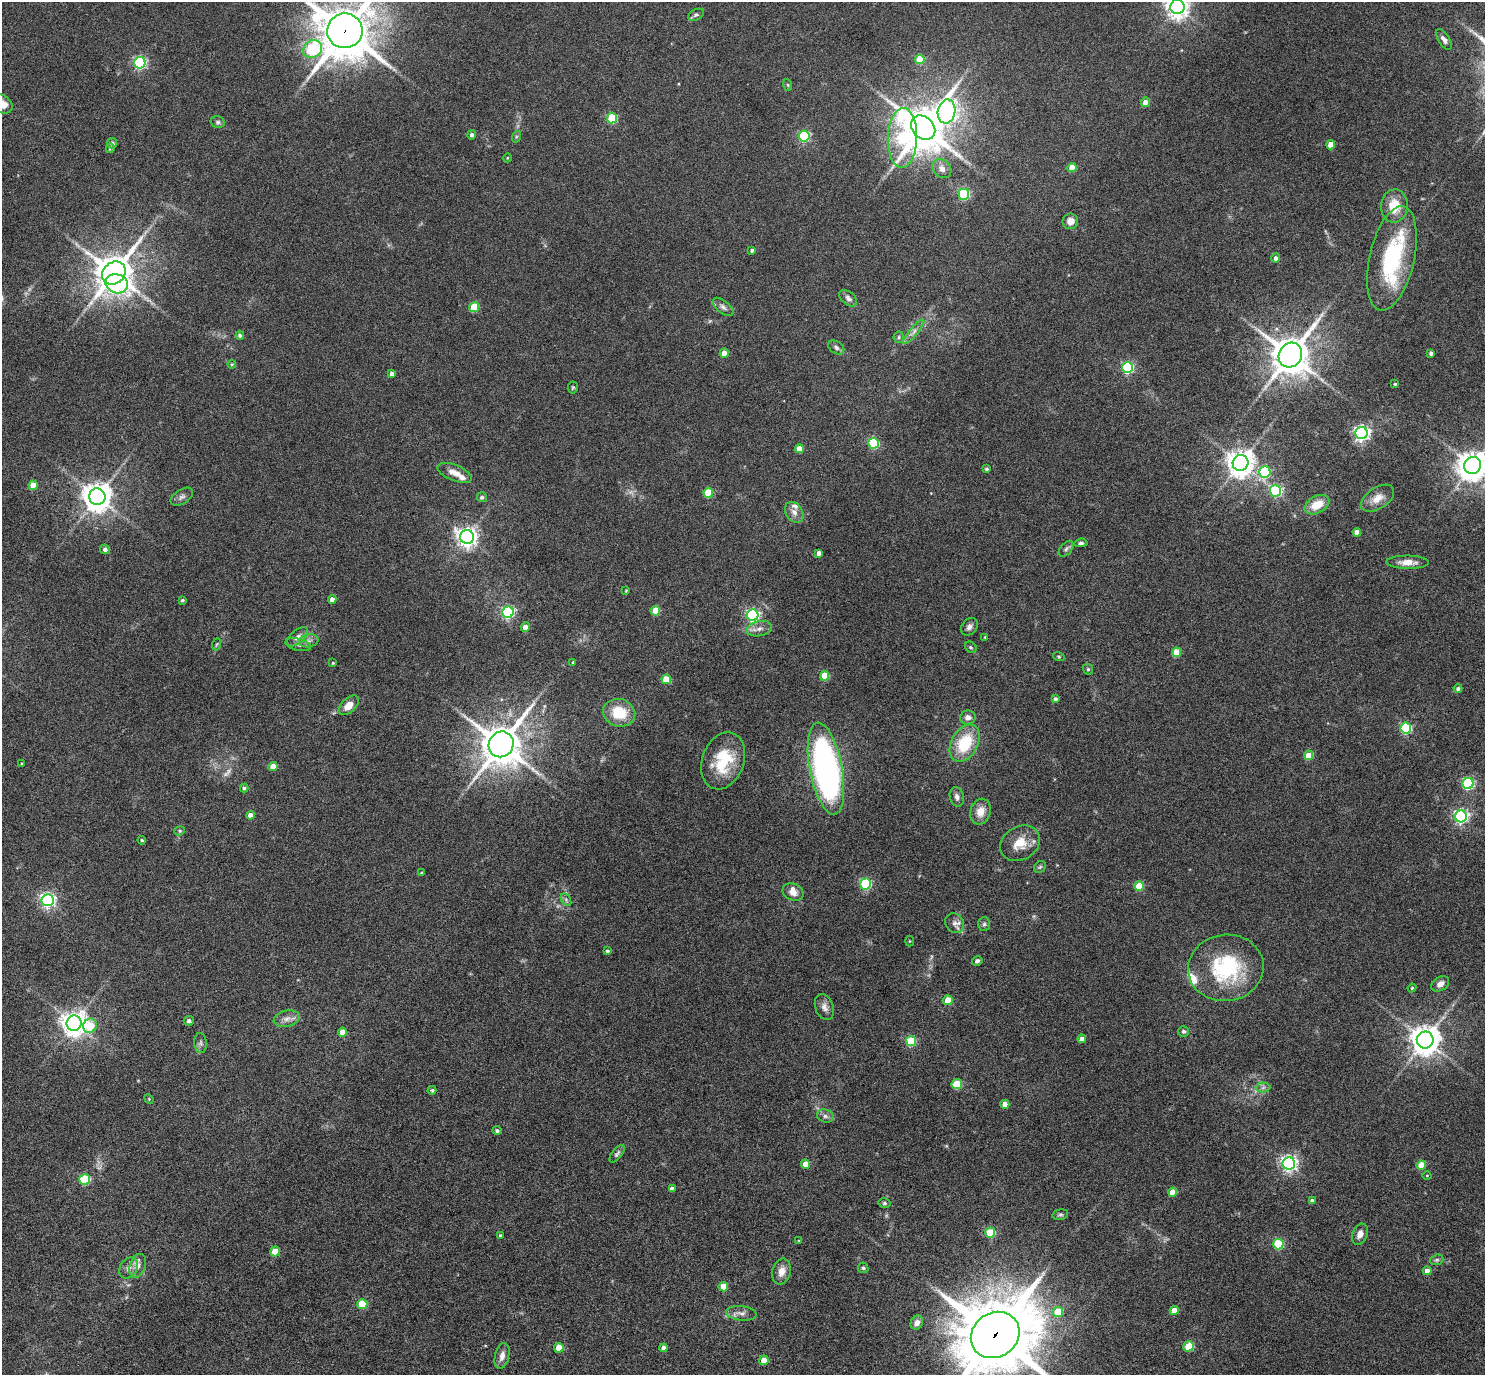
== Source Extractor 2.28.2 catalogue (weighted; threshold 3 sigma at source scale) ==
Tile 7 of 4 x 4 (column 3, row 2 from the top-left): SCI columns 2972-4454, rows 3043-4415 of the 5940 x 5944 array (HDU 1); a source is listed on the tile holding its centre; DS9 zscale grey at full resolution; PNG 1487 x 1377 px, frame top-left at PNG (2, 2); each listed source drawn as its Kron ellipse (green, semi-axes under 4 px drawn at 4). Shown black and unused: <1% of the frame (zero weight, under 5 of 9 exposures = <1% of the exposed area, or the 3 px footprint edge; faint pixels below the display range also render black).
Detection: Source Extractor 2.28.2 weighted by HDU 2 'WHT'; one run over the whole footprint, this tile lists its part. Background 0.0429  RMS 0.0039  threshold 0.016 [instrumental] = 3 sigma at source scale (4.09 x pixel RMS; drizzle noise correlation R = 1.36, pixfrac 0.8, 0.05/0.05 arcsec/px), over >= 5 px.
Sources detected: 192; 2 too faint to see at this stretch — neither listed nor drawn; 6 inside a brighter listed object's ellipse — not listed separately; the other 184 listed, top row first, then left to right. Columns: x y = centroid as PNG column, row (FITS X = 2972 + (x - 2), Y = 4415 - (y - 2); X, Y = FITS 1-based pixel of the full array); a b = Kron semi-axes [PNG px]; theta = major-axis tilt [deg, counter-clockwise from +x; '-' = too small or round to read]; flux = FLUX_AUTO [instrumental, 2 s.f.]
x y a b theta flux
1177 7 7 7 - 270
696 15 8 5 28 0.84
345 31 18 17 - 1900
1444 39 12 5 -58 1.6
313 49 10 8 34 23
920 59 5 4 - 12
140 63 6 5 - 62
788 85 6 4 -71 0.38
1145 102 5 4 - 2.7
2 104 11 8 -39 4.4
947 111 12 9 80 160
612 118 5 5 - 24
218 122 7 5 -15 0.84
923 128 13 10 -44 1300
472 135 4 4 - 1.1
804 136 5 5 - 40
516 137 6 4 72 0.47
902 138 30 14 88 34
112 143 5 5 - 0.98
1331 145 4 4 - 5.3
110 148 5 4 - 0.68
507 158 4 3 - 0.28
1072 167 4 4 - 5.6
942 169 10 8 -46 2.4
964 194 5 5 - 35
1394 206 16 13 86 8.2
1070 221 8 8 - 2.9
752 250 4 3 - 0.87
1276 258 4 4 - 1.4
1392 258 53 22 77 36
114 273 12 10 41 890
117 284 11 9 -18 58
848 298 10 6 -41 1.4
474 307 5 4 - 13
723 307 12 6 -40 1.5
914 332 16 4 50 1.6
240 335 4 3 - 0.81
899 337 5 5 - 0.59
836 347 9 6 -35 1.1
724 353 4 4 - 3.9
1431 353 4 3 - 0.84
1290 355 13 11 55 960
232 364 4 4 - 0.36
1128 367 5 5 - 43
392 374 4 4 - 2
1395 384 3 3 - 0.46
573 387 6 5 - 0.51
1361 433 6 6 - 120
874 443 5 5 - 29
799 449 4 4 - 5.7
1240 463 8 7 - 440
1473 465 9 8 - 530
987 469 3 3 - 0.6
1265 472 6 5 - 29
455 473 18 8 -22 3.6
33 485 4 4 - 7.3
1276 491 5 5 - 51
708 493 5 5 - 14
97 497 8 8 - 540
182 497 12 7 32 1.4
482 497 5 5 - 0.8
1377 498 18 10 33 4
1317 505 13 8 29 6.1
794 512 11 8 -56 2.3
1357 532 4 4 - 3.1
467 537 7 7 - 220
1081 543 7 4 6 0.78
105 549 5 5 - 1.2
1066 549 9 5 50 0.98
819 553 4 4 - 1.8
1408 562 21 6 -1 3.7
626 591 3 3 - 0.3
332 599 4 4 - 2
182 600 3 3 - 0.58
655 611 5 4 - 10
508 612 6 5 - 53
753 615 6 5 - 70
525 627 5 4 - 2.9
969 627 10 7 48 1.5
759 629 13 7 11 2.2
297 637 12 6 40 1.8
985 637 4 3 - 0.36
309 641 10 6 11 1.5
217 644 6 4 70 0.47
298 645 13 6 -14 1.2
971 647 6 5 - 0.63
1176 652 5 4 - 9.1
1059 657 6 4 -18 0.43
573 662 4 3 - 0.31
333 663 3 3 - 0.34
1088 669 6 5 - 0.49
825 676 5 4 - 12
666 679 5 4 - 10
1458 689 4 4 - 0.99
1055 699 4 4 - 0.96
349 705 12 7 44 4.2
619 713 16 13 -18 11
968 717 8 7 - 2.1
1406 728 5 5 - 37
965 743 20 13 61 16
501 744 13 12 - 1200
1309 755 4 4 - 8.6
723 761 29 21 70 16
22 764 3 3 - 0.5
273 767 4 4 - 5.1
826 769 47 16 -79 130
1468 783 5 5 - 44
244 788 4 4 - 0.72
957 797 10 7 -76 1.3
980 812 13 10 71 4.5
250 815 4 4 - 2.9
1461 816 6 6 - 93
180 831 5 4 - 0.5
142 840 4 4 - 0.55
1020 843 21 16 31 7
1040 867 6 5 - 0.63
422 873 4 3 - 0.41
865 884 5 5 - 43
1139 886 5 4 - 14
793 892 11 8 -23 2.6
48 900 6 6 - 100
566 900 7 4 -58 0.78
955 923 10 9 - 2
984 924 7 6 - 0.82
910 941 5 3 - 0.31
607 951 4 3 - 0.55
977 961 5 4 - 0.88
1226 968 38 33 8 31
1440 984 9 6 33 2.1
1412 988 4 3 - 0.4
948 1000 5 4 - 9.3
824 1007 13 9 -70 2.1
287 1019 13 8 14 2.4
189 1021 5 5 - 1.2
74 1023 7 7 - 380
90 1026 7 6 - 11
1184 1031 5 5 - 0.75
342 1032 4 4 - 3.6
1082 1039 4 4 - 2.1
1425 1040 8 8 - 550
911 1041 5 5 - 20
201 1043 10 6 -85 1
957 1084 5 5 - 15
1263 1088 7 5 2 0.85
432 1090 4 4 - 0.56
149 1099 5 4 - 0.35
1005 1104 4 4 - 4.3
825 1116 8 6 -17 1.2
497 1131 4 4 - 0.76
617 1154 10 5 51 0.86
1289 1163 6 6 - 130
806 1164 4 4 - 4.9
1421 1165 4 4 - 7.9
1427 1175 4 3 - 0.27
85 1180 5 5 - 26
672 1189 4 4 - 1.6
1173 1192 4 4 - 4.7
1312 1201 4 4 - 1.2
884 1203 6 5 - 0.67
1060 1215 8 5 13 0.72
990 1233 5 5 - 16
1360 1234 11 7 67 2.3
500 1236 4 4 - 0.62
799 1241 3 3 - 0.33
1278 1244 5 5 - 28
275 1251 5 4 - 9
1437 1260 7 5 19 0.63
138 1266 12 7 70 2.2
129 1268 11 8 56 2
863 1268 5 5 - 0.6
1427 1271 4 4 - 2.9
782 1272 13 9 76 3.1
723 1287 5 4 - 8.4
362 1304 5 5 - 16
1174 1311 4 4 - 5.9
1058 1312 5 5 - 12
741 1313 15 7 -6 2.1
917 1323 7 6 - 2
995 1335 25 22 34 3600
1188 1346 5 5 - 12
559 1348 5 4 - 7.6
664 1348 4 4 - 1.8
502 1356 13 7 77 2.2
764 1360 5 4 - 6.9
Overlapping masked pixels (flux is a lower limit): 3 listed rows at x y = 345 31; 114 273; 995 1335
Isophote crosses this tile's border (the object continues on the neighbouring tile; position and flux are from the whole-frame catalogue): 5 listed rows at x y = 1177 7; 345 31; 2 104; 1473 465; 995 1335